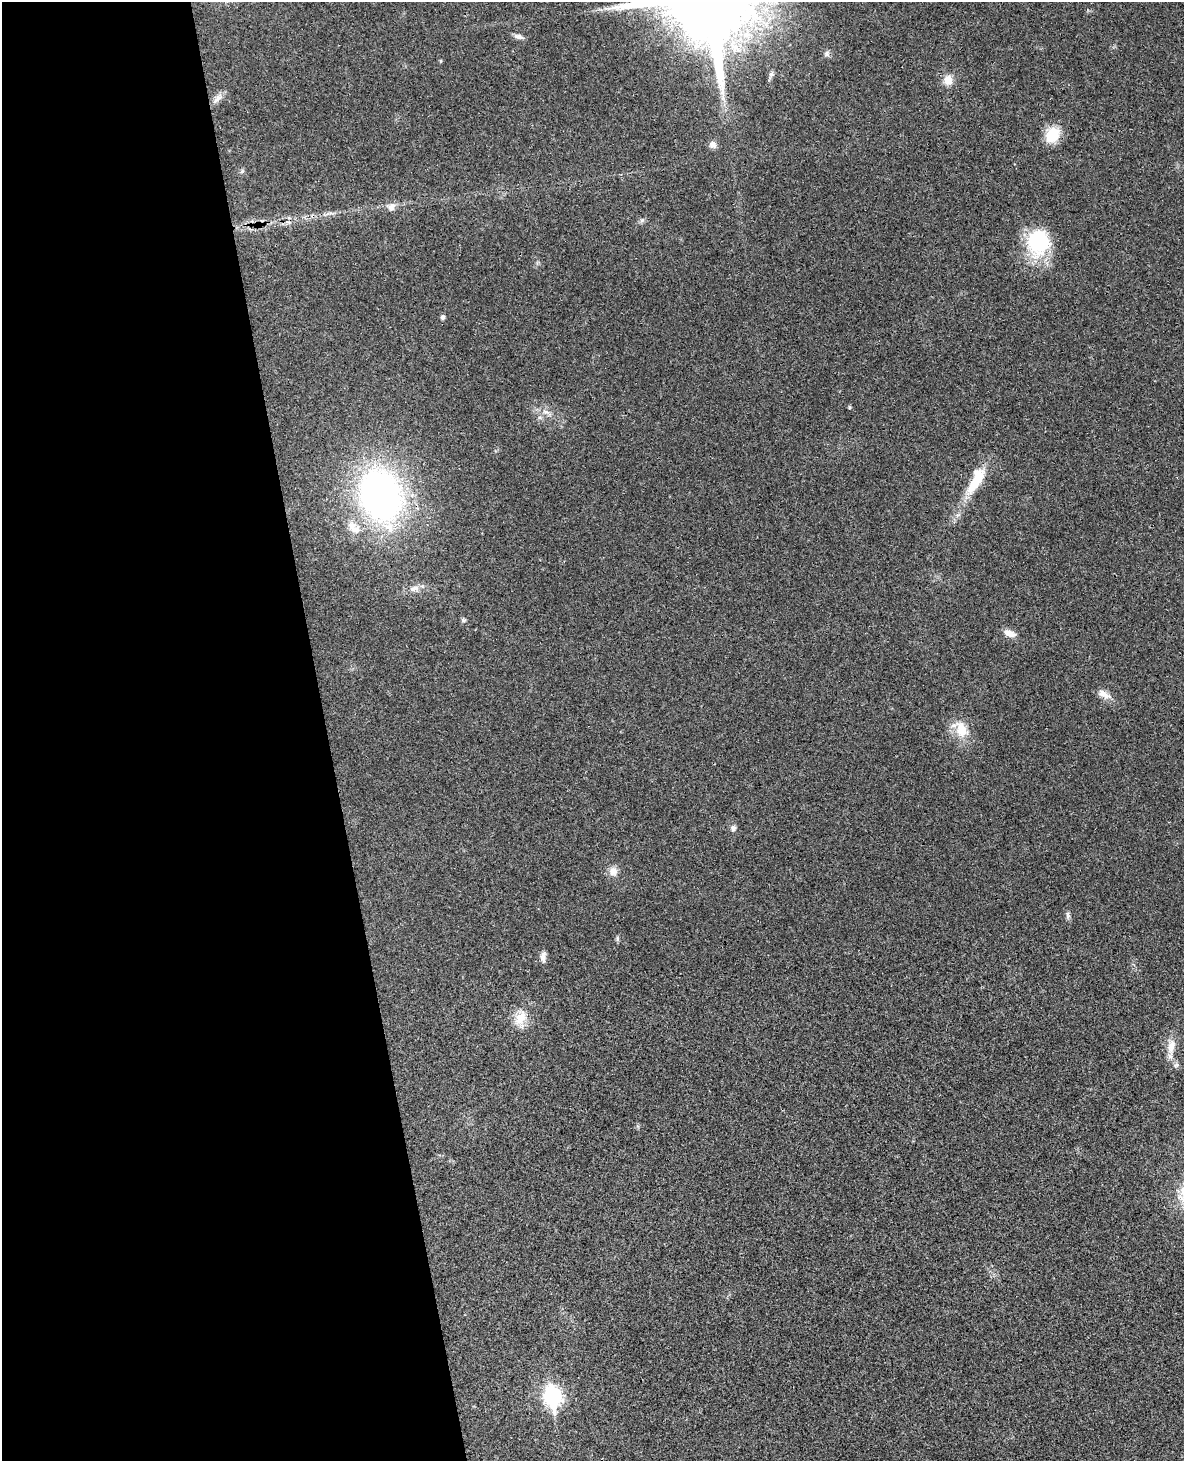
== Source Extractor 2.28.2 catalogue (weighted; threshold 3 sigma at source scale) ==
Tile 5 of 4 x 3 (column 1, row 2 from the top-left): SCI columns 60-1241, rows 1713-3171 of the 4843 x 4777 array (HDU 1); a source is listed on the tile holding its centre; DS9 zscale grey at full resolution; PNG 1186 x 1463 px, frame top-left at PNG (2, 2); no overlay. Shown black and unused: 28% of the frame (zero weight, under 3 of 4 exposures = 6% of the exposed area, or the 3 px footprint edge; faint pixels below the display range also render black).
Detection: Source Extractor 2.28.2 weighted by HDU 2 'WHT'; one run over the whole footprint, this tile lists its part. Background 0.0328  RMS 0.0041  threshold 0.0186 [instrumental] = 3 sigma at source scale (4.5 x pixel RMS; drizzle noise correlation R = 1.50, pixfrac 1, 0.05/0.05 arcsec/px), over >= 5 px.
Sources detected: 31; all 31 listed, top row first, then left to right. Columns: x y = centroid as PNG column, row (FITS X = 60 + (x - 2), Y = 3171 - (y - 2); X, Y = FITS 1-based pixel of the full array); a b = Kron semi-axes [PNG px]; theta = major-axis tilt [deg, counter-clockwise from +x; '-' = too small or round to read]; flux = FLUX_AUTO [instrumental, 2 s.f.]
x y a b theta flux
519 36 12 6 -13 1.7
827 54 8 6 77 1.1
441 61 5 3 - 0.41
948 80 11 9 77 4.3
217 99 19 7 40 2.6
1052 135 18 14 55 10
713 144 9 9 - 2
242 171 6 5 - 0.7
391 207 12 9 59 2.4
642 220 7 5 46 0.83
1038 242 32 27 84 28
443 317 4 4 - 1.3
850 407 5 4 - 0.46
545 412 9 4 -9 1.3
976 480 42 14 62 13
381 495 52 40 -69 150
354 528 23 12 -45 6.1
414 588 15 7 16 2.8
463 620 6 5 - 0.71
1010 633 16 8 -21 3.1
1104 694 21 8 -27 3.2
961 730 22 15 -70 8.8
733 828 7 7 - 1.2
613 871 13 11 -83 3
1068 915 11 5 -85 1.1
617 939 8 4 -82 0.67
543 957 14 6 87 2
520 1018 21 14 58 7.1
1171 1046 22 10 76 4.9
1176 1065 7 4 18 0.66
552 1396 10 7 -79 130